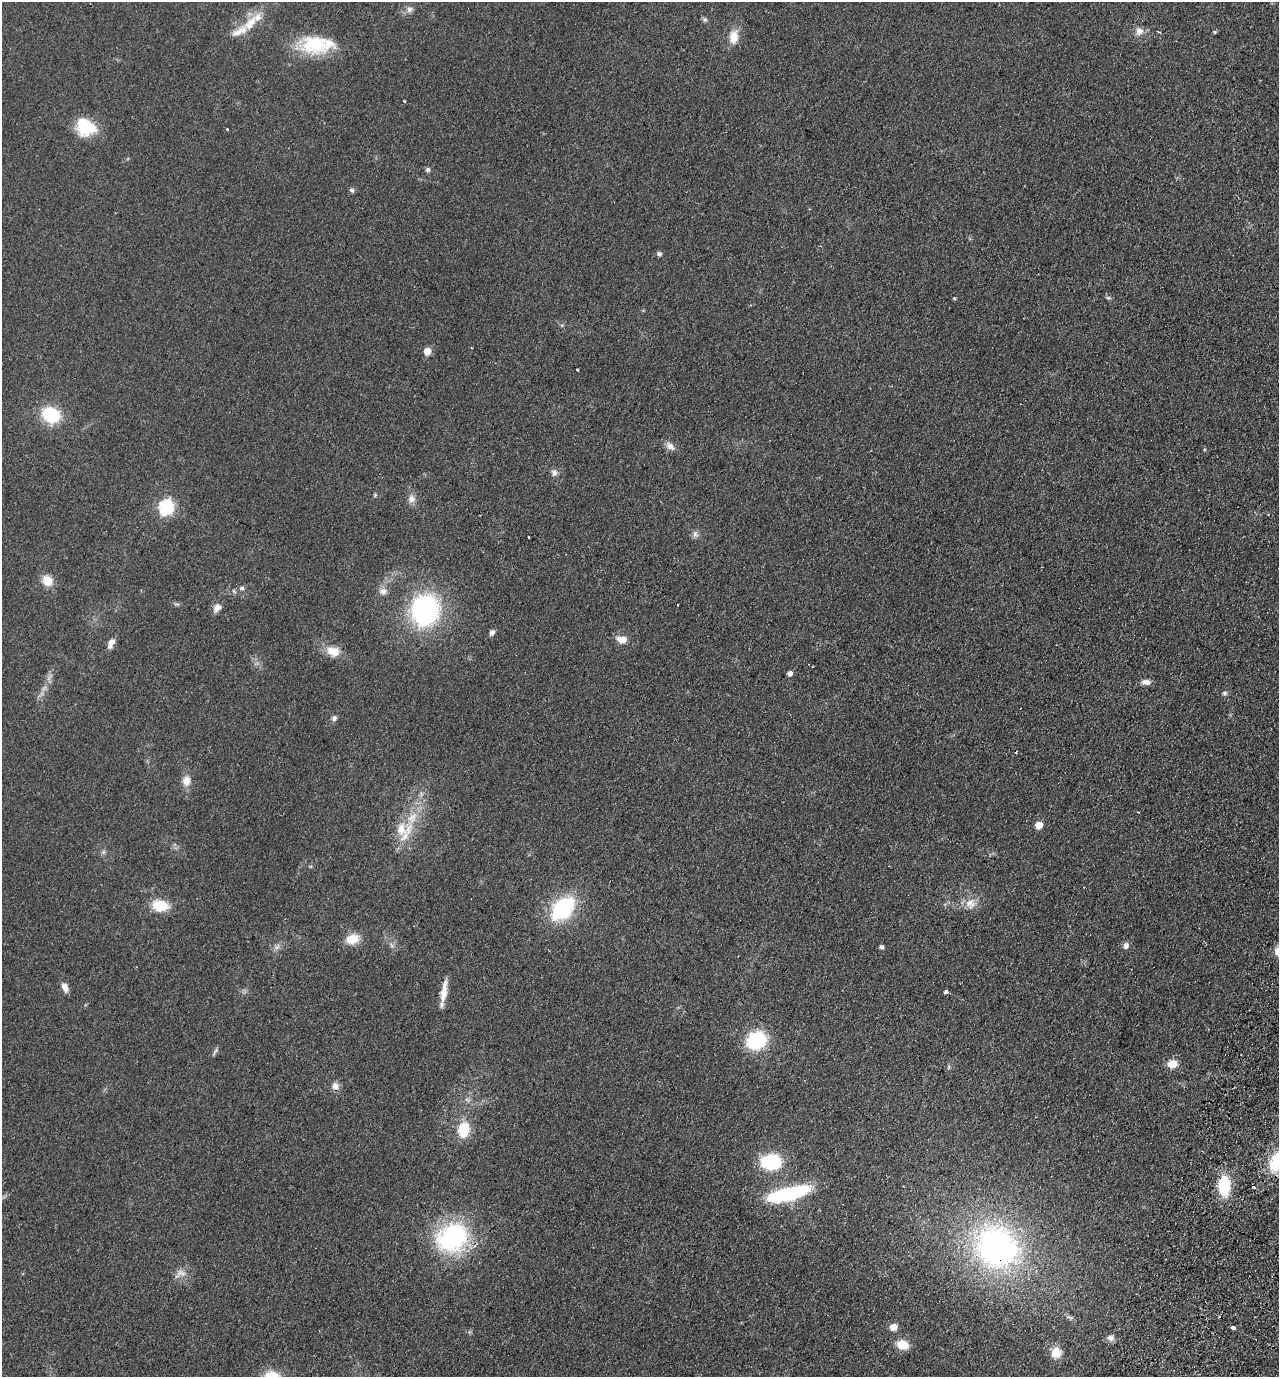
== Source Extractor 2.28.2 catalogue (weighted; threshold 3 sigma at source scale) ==
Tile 6 of 4 x 4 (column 2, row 2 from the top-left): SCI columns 1603-2879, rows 2776-4150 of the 5626 x 5551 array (HDU 1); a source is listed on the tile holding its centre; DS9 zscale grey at full resolution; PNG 1281 x 1379 px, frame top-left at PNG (2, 2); no overlay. Shown black and unused: <1% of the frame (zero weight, under 2 of 3 exposures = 3% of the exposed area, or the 3 px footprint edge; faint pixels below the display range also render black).
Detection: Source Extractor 2.28.2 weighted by HDU 2 'WHT'; one run over the whole footprint, this tile lists its part. Background 0.0879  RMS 0.0099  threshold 0.0443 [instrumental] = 3 sigma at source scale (4.5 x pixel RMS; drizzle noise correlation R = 1.50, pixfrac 1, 0.05/0.05 arcsec/px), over >= 5 px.
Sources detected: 82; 1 inside a brighter object's white glare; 2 cosmic-ray / hot-pixel residue — not listed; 3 inside a brighter listed object's ellipse — not listed separately; the other 76 listed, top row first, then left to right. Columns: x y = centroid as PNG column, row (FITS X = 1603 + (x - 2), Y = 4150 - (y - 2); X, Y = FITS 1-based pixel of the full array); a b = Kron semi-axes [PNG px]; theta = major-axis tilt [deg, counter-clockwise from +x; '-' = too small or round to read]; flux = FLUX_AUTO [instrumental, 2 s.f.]
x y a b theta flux
409 9 9 8 - 4
705 19 7 6 - 2
250 23 26 13 55 18
1139 31 11 10 - 6.3
1159 32 4 3 - 0.96
1214 32 6 4 -21 1.1
734 37 17 11 82 14
314 44 35 26 0 50
86 127 22 17 -27 38
227 129 3 3 - 2.7
428 170 6 6 - 2.3
352 190 7 5 -42 1.9
659 254 5 5 - 2.9
954 298 4 4 - 1.1
1108 298 8 4 -9 1.6
562 325 5 4 - 1.2
427 351 5 5 - 18
577 370 3 3 - 2.1
51 415 17 14 -25 49
670 446 13 8 -33 6.1
554 473 8 7 - 3.7
375 495 6 4 73 1.2
411 499 11 10 - 5.8
166 507 7 6 - 190
695 534 9 7 -56 3.4
529 537 3 3 - 3.1
47 581 12 10 -50 14
242 588 6 6 - 2.6
234 591 6 4 -71 1.3
383 591 11 9 -3 5.8
217 607 11 8 51 6.2
425 610 27 24 80 160
492 633 7 5 54 3.7
622 640 12 8 -7 9.4
111 642 9 7 56 6.9
333 651 18 13 -14 14
790 673 5 4 - 4.8
49 678 10 4 60 3.2
1146 682 12 7 -5 4.9
1225 693 7 5 14 2
334 718 8 7 - 2.9
1016 752 3 3 - 1.6
186 781 12 9 87 9.5
1138 812 2 2 - 0.64
412 818 35 13 72 32
1039 825 5 5 - 18
970 904 15 14 - 11
160 906 15 10 -10 29
563 908 21 13 45 110
352 939 15 11 13 17
392 945 7 5 -60 2.5
1126 945 9 7 79 3.6
277 947 10 5 54 3.2
881 947 5 4 - 2.5
65 987 12 7 -71 6.3
444 991 31 7 80 13
946 992 4 3 - 4.6
756 1040 18 16 27 62
216 1050 6 4 46 1.8
1172 1064 10 8 3 12
949 1067 6 4 71 1.4
335 1086 10 9 - 5.5
464 1130 13 10 80 33
771 1162 16 13 2 65
1276 1162 21 14 68 41
1224 1186 16 10 88 53
788 1194 38 10 14 130
452 1237 33 26 32 130
996 1247 46 41 -57 300
181 1273 16 8 -17 6.8
1070 1317 12 4 -16 2.6
893 1327 7 7 - 7.7
1233 1327 4 3 - 4.7
1111 1337 9 8 - 5.1
902 1345 11 8 -15 19
1056 1352 12 11 - 14
Overlapping masked pixels (flux is a lower limit): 2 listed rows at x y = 1224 1186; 996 1247
Isophote crosses this tile's border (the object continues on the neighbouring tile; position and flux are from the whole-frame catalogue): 1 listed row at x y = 1276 1162